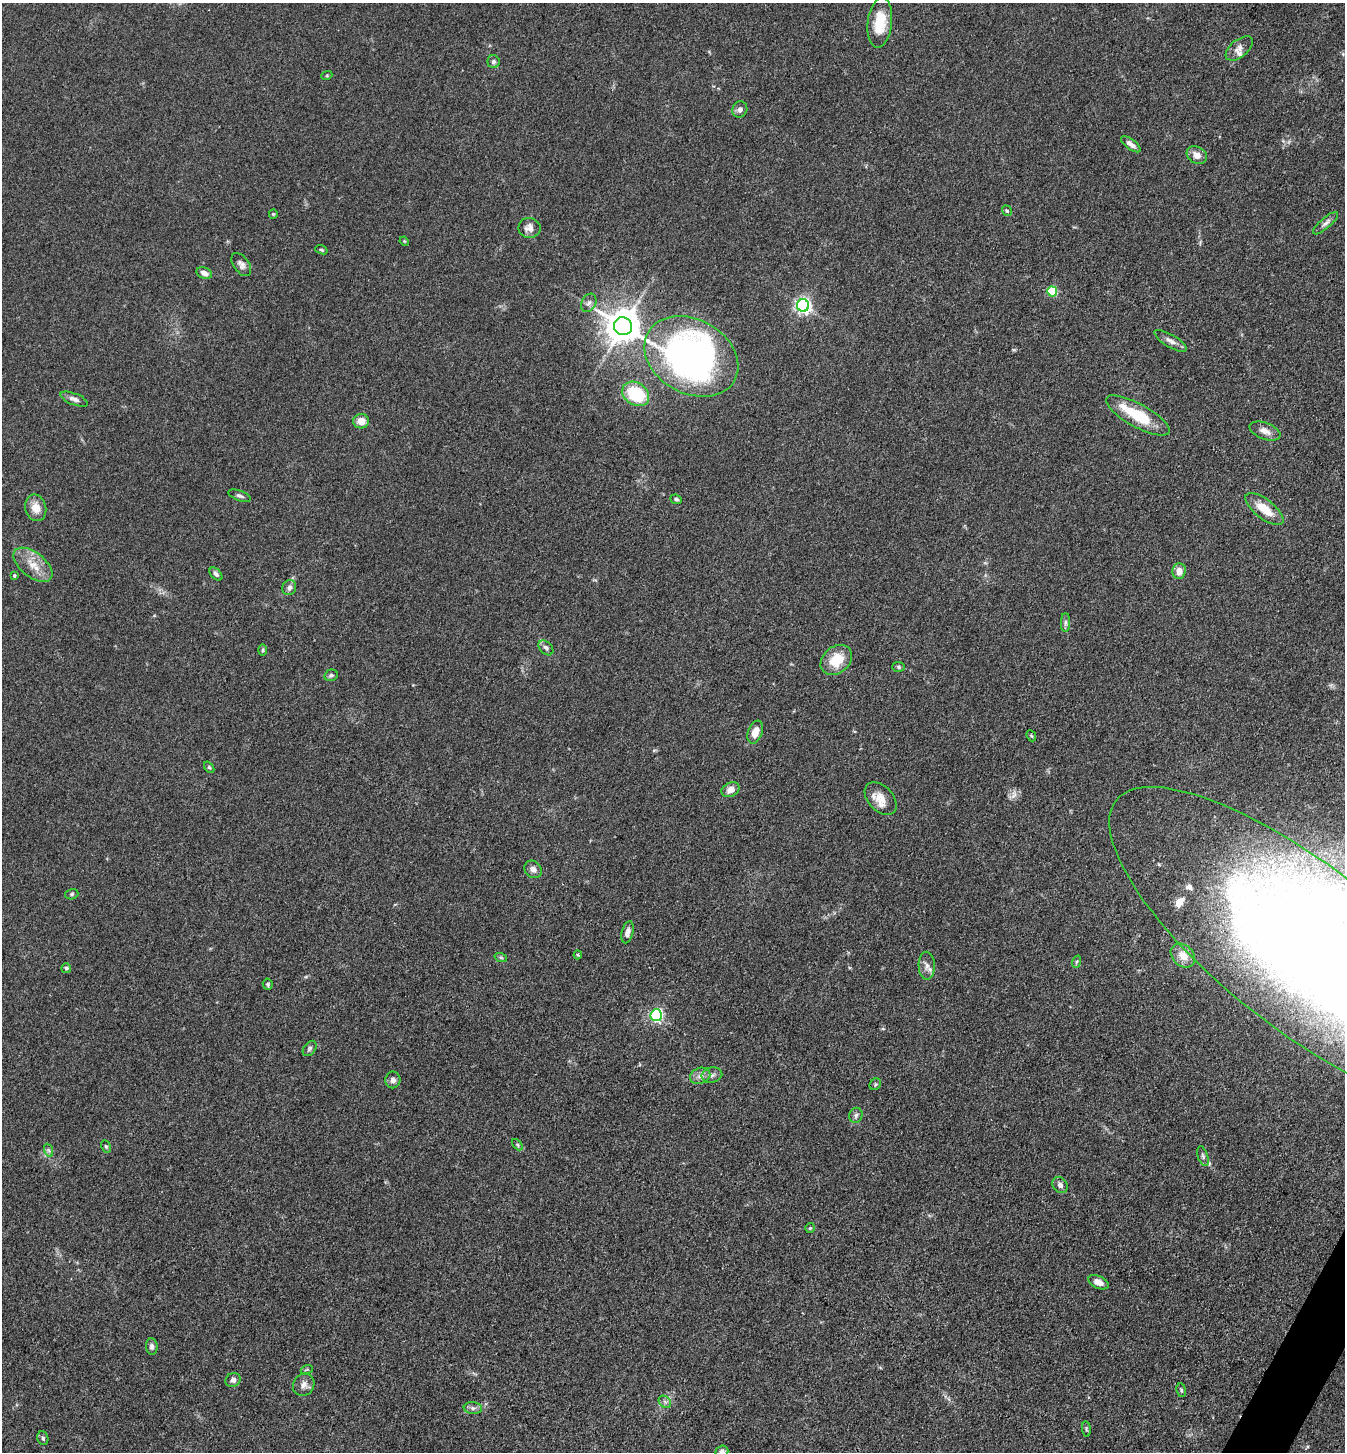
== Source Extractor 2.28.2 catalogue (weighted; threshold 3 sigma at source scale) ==
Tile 6 of 4 x 4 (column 2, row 2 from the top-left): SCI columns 1631-2973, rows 2901-4350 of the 5808 x 5800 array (HDU 1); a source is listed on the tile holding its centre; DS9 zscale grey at full resolution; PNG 1347 x 1454 px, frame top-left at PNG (2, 3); each listed source drawn as its Kron ellipse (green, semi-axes under 4 px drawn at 4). Shown black and unused: <1% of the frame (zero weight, under 3 of 4 exposures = <1% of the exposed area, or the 3 px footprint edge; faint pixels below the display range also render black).
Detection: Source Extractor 2.28.2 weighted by HDU 2 'WHT'; one run over the whole footprint, this tile lists its part. Background 0.0794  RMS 0.0061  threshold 0.0276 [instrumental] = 3 sigma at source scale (4.5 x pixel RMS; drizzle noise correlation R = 1.50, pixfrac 1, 0.05/0.05 arcsec/px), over >= 5 px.
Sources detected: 88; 3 inside a brighter object's white glare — neither listed nor drawn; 4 inside a brighter listed object's ellipse — not listed separately; the other 81 listed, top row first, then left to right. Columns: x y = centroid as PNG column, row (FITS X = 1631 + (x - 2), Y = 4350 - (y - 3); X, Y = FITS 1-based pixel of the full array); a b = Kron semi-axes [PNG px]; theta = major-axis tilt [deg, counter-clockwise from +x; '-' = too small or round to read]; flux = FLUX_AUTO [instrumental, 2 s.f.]
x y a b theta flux
880 23 25 12 83 17
1239 48 16 8 39 3.9
494 62 6 6 - 1.8
327 75 5 3 - 0.58
740 109 8 7 - 2.4
1131 144 11 5 -36 3.4
1197 155 10 8 -31 4.6
1007 211 5 4 - 0.94
273 214 4 4 - 0.6
1325 223 16 5 41 2.6
529 228 11 10 - 4.3
404 241 5 3 - 0.53
321 250 6 4 -20 0.77
241 265 13 7 -54 2.9
204 273 8 5 -22 3.7
1052 292 5 5 - 34
589 303 10 7 60 2.5
803 305 6 6 - 200
623 326 9 9 - 1400
1171 341 18 6 -31 3.4
691 356 49 37 -29 280
636 394 14 11 -35 33
74 399 14 5 -21 2.9
1138 415 36 11 -29 25
361 421 8 7 - 5.8
1265 431 16 8 -21 4.6
240 496 12 5 -19 1.6
676 499 6 4 -23 1.2
36 508 13 10 -76 7
1264 509 23 9 -38 12
33 565 23 12 -38 10
1179 571 8 6 78 4.7
216 574 8 4 -45 1.7
14 576 3 3 - 0.86
289 588 8 6 66 2.6
1065 623 9 4 90 1.4
546 648 9 6 -45 1.9
262 650 6 4 88 0.83
836 660 17 13 40 15
898 667 6 5 - 0.97
331 675 7 5 13 1.5
755 732 12 7 70 6.8
1031 736 6 4 -67 0.76
209 767 6 4 -53 0.93
730 790 9 7 26 4.6
881 799 19 12 -47 8
533 869 9 8 - 2.9
72 894 7 5 17 1.1
628 932 11 5 76 3.2
1303 947 237 81 -38 1000
578 955 4 4 - 0.64
1183 955 13 10 -44 7.2
501 958 6 4 -20 0.91
1076 962 6 4 70 0.88
927 966 14 8 -88 3.6
66 968 5 5 - 0.93
268 984 5 5 - 1.1
656 1015 6 6 - 110
310 1048 8 6 52 1.6
712 1075 10 7 10 2.4
700 1076 10 8 19 3.2
393 1080 8 7 - 2.4
875 1084 6 5 - 1
856 1115 7 6 - 1.7
517 1145 6 4 -46 0.88
106 1146 6 4 -63 1
48 1150 7 4 -70 1.1
1203 1156 10 5 -72 1.6
1060 1185 9 7 -55 2.4
810 1228 5 5 - 0.8
1098 1282 11 6 -24 4.8
152 1347 8 6 -84 1.9
307 1369 6 4 19 0.77
233 1380 7 7 - 2.2
304 1385 11 10 - 3.7
1181 1390 7 4 -81 1.1
665 1402 7 5 -44 1.6
473 1408 9 6 -7 1.9
1086 1429 8 4 -82 0.86
43 1438 7 5 -71 1.4
722 1451 6 5 - 1.6
Overlapping masked pixels (flux is a lower limit): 1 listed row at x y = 1303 947
Isophote crosses this tile's border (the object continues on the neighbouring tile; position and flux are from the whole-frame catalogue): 2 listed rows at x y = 1303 947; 722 1451